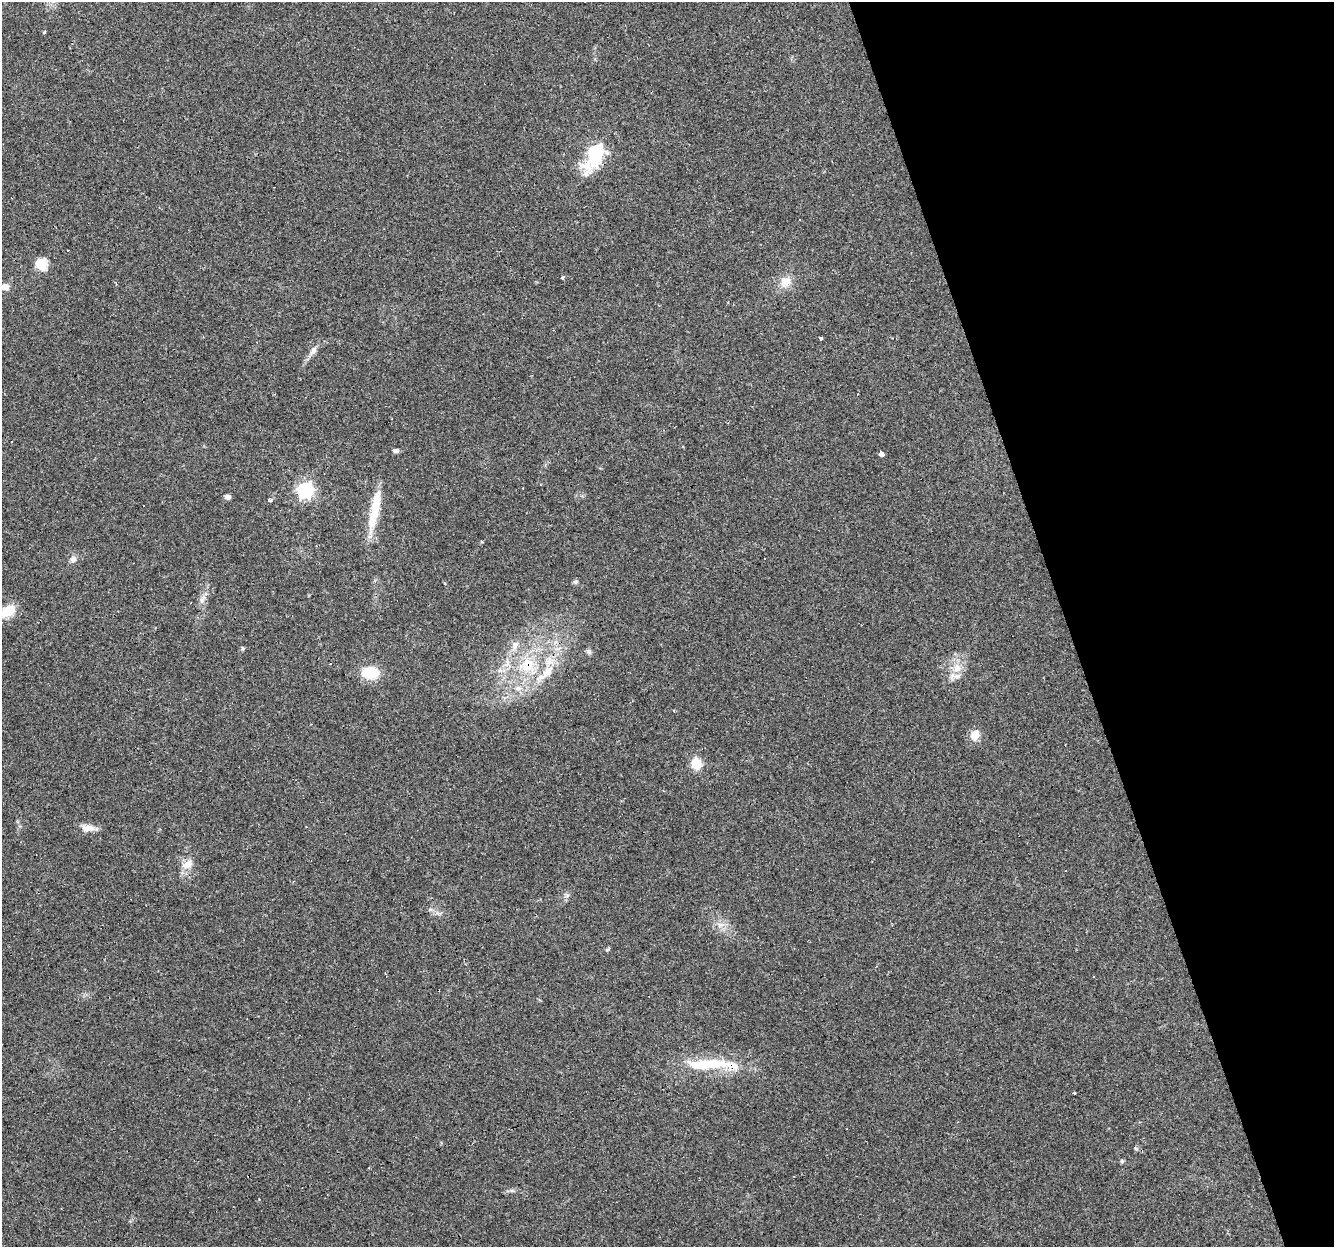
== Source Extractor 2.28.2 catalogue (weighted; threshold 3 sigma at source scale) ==
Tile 12 of 4 x 4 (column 4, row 3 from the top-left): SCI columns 3995-5326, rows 1302-2546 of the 5326 x 5145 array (HDU 1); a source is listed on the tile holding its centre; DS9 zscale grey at full resolution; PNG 1336 x 1249 px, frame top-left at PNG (2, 2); no overlay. Shown black and unused: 20% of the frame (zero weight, under 3 of 4 exposures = <1% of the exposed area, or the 3 px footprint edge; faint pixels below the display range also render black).
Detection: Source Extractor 2.28.2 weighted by HDU 2 'WHT'; one run over the whole footprint, this tile lists its part. Background 0.0777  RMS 0.0052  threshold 0.0233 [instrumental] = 3 sigma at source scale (4.5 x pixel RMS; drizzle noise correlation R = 1.50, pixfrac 1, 0.0396/0.0396 arcsec/px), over >= 5 px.
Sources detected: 45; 4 cosmic-ray / hot-pixel residue — not listed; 3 inside a brighter listed object's ellipse — not listed separately; the other 38 listed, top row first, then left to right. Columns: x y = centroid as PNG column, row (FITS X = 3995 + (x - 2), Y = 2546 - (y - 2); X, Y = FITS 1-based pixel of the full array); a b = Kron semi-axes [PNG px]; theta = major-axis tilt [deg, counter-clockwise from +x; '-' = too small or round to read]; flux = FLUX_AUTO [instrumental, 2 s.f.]
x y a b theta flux
45 32 3 3 - 1.8
595 153 11 7 63 110
41 264 13 11 -47 8.8
563 277 3 3 - 1.8
786 282 15 12 35 6.1
5 287 9 7 -11 4.1
821 338 4 3 - 7.4
313 350 12 7 63 2.5
395 451 8 5 -1 1.3
881 454 3 3 - 32
305 490 7 6 - 140
228 497 5 4 - 3.3
270 500 3 3 - 4
375 507 44 12 81 17
482 542 3 3 - 0.65
73 559 9 8 - 2.1
576 582 7 6 - 1
202 599 13 6 56 2.4
8 611 16 10 28 11
515 645 13 8 69 3.4
243 648 5 4 - 0.77
589 652 9 4 -54 1.1
527 665 24 22 25 24
957 668 13 11 -73 6.2
370 673 11 8 -2 21
518 688 10 6 10 2.4
975 735 10 9 - 6.1
696 763 13 12 - 8.3
88 828 19 8 -4 4.5
188 864 16 11 32 5.1
720 925 7 4 18 1.4
607 950 6 4 19 0.65
385 974 5 2 - 0.71
1093 977 3 2 - 0.56
714 1063 38 14 -2 19
1074 1093 3 3 - 0.87
1136 1149 6 4 18 0.72
1122 1161 6 5 - 0.74
Overlapping masked pixels (flux is a lower limit): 2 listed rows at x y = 595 153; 527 665
Isophote crosses this tile's border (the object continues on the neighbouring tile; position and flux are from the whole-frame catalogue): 2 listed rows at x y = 5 287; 8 611